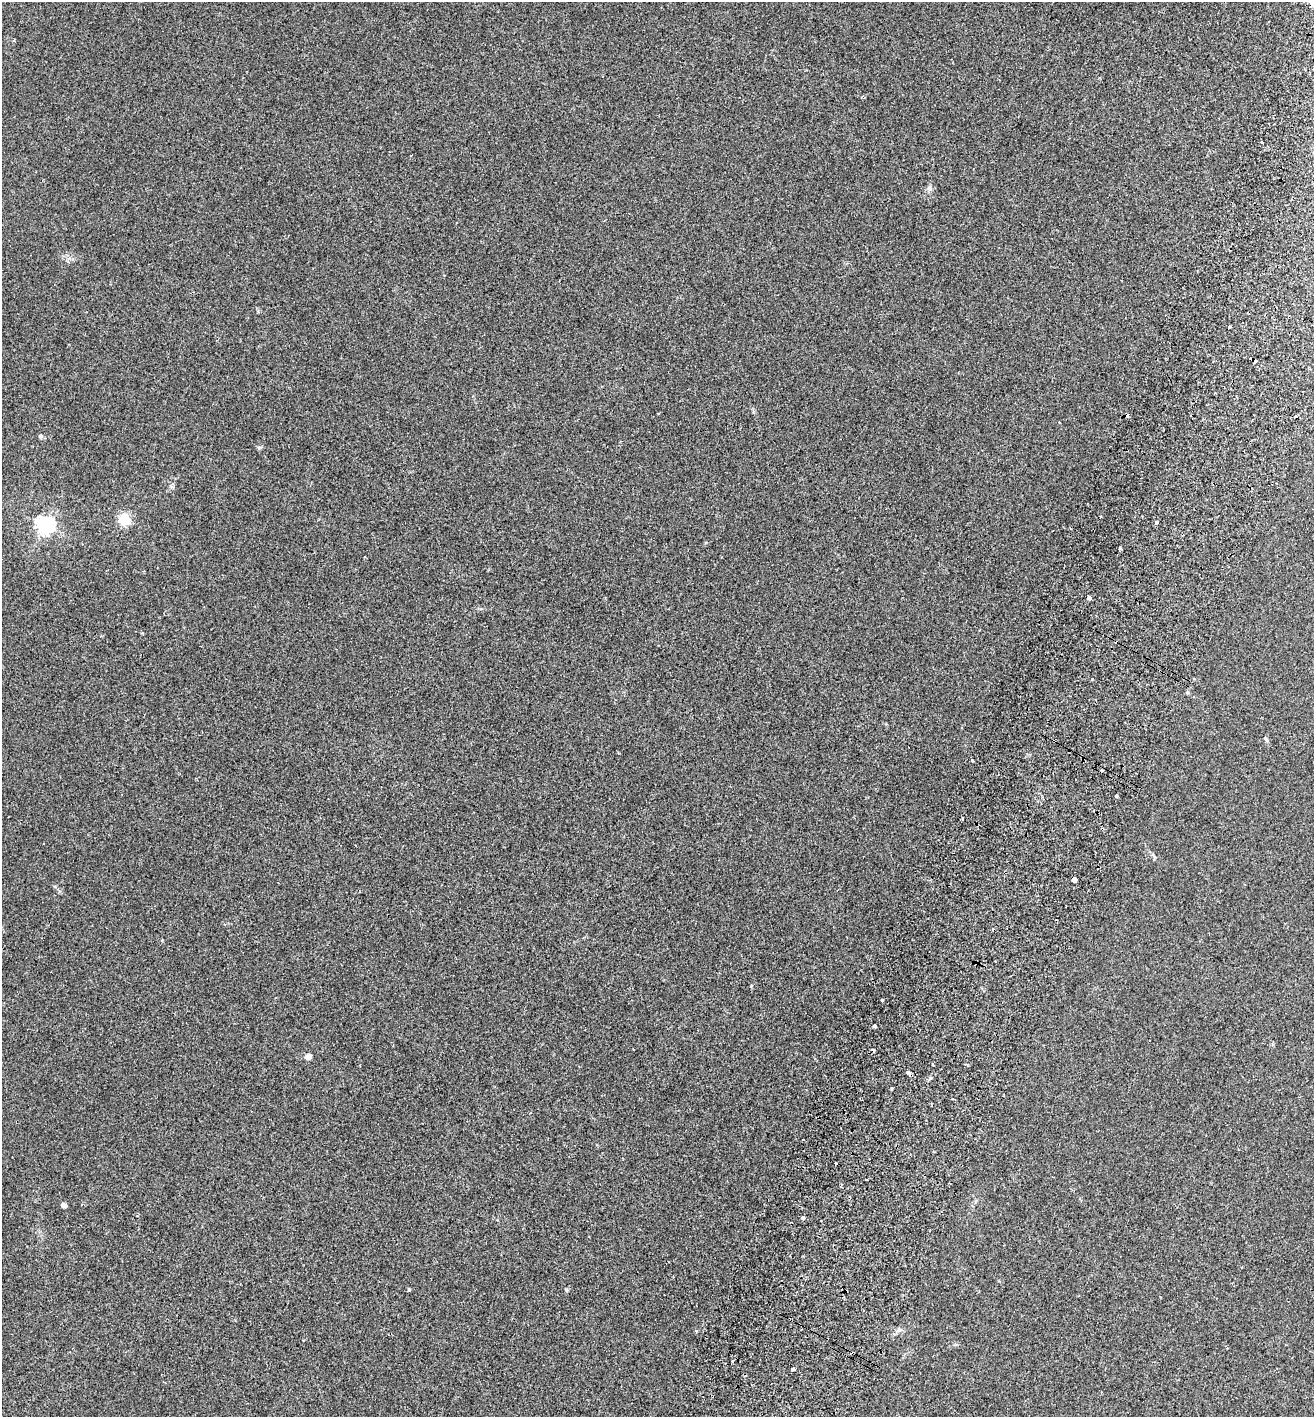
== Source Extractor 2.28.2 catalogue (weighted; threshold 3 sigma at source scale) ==
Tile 10 of 4 x 4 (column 2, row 3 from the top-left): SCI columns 1511-2822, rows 1448-2862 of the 5779 x 5720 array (HDU 1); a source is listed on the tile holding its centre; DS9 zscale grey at full resolution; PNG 1316 x 1419 px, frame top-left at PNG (2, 2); no overlay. Shown black and unused: <1% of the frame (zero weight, under 2 of 3 exposures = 3% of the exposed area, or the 3 px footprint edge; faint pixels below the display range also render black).
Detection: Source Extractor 2.28.2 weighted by HDU 2 'WHT'; one run over the whole footprint, this tile lists its part. Background 0.0353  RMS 0.007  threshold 0.0317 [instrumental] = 3 sigma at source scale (4.5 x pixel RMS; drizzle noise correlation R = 1.50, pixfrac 1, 0.05/0.05 arcsec/px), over >= 5 px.
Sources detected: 31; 7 cosmic-ray / hot-pixel residue — not listed; the other 24 listed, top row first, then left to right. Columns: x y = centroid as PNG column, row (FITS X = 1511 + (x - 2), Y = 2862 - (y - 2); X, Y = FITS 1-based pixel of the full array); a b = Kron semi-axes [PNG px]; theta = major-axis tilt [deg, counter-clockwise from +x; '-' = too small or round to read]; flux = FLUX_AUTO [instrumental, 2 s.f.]
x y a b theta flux
1312 4 5 3 - 6.1
1261 143 3 3 - 1.6
929 188 7 6 - 1.8
1230 327 3 3 - 2
41 436 6 5 - 1.2
124 519 5 5 - 73
1156 523 4 3 - 3.7
45 525 6 6 - 250
1120 548 3 3 - 2
1089 598 4 4 - 1.4
972 760 3 3 - 10
1116 796 3 3 - 1.1
963 818 3 3 - 1.4
1074 880 3 3 - 280
882 1001 3 3 - 3.9
875 1026 3 3 - 3.3
308 1056 4 4 - 8.8
908 1073 4 3 - 35
891 1088 3 3 - 1.2
836 1163 3 3 - 3
64 1205 7 5 -16 2
803 1218 4 4 - 1.1
732 1361 4 2 - 0.63
793 1369 4 3 - 2.7
Overlapping masked pixels (flux is a lower limit): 2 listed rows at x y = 1312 4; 908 1073
Isophote crosses this tile's border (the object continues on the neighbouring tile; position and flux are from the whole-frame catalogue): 1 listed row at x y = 1312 4
Unlisted compact peaks at least as high as the median listed source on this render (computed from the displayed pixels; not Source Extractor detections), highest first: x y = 409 1290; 566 1290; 259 448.